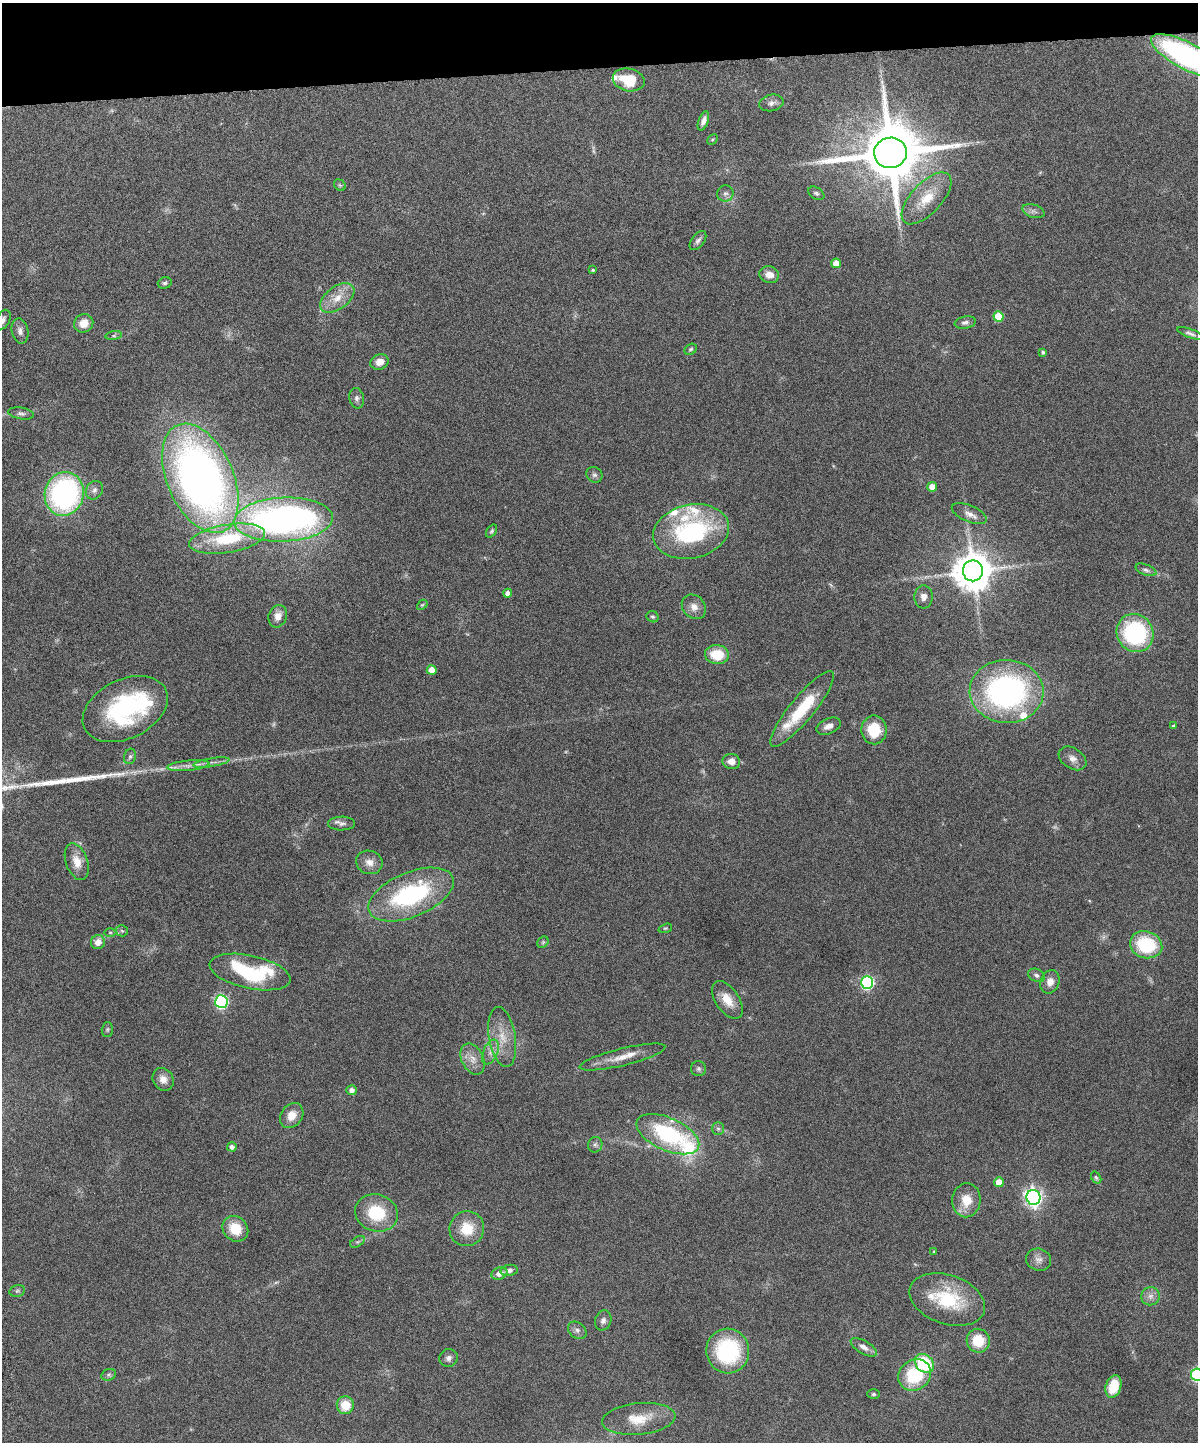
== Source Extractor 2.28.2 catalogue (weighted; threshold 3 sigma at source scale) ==
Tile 3 of 4 x 3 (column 3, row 1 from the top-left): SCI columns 2454-3649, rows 3042-4481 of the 4909 x 4747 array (HDU 1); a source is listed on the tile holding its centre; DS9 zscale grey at full resolution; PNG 1200 x 1444 px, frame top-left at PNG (2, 3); each listed source drawn as its Kron ellipse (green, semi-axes under 4 px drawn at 4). Shown black and unused: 5% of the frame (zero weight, under 6 of 12 exposures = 3% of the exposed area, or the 3 px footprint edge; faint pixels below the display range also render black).
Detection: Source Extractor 2.28.2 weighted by HDU 2 'WHT'; one run over the whole footprint, this tile lists its part. Background 0.0912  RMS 0.0045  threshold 0.0184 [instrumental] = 3 sigma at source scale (4.09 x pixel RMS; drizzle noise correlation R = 1.36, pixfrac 0.8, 0.05/0.05 arcsec/px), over >= 5 px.
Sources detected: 134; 5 too faint to see at this stretch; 1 inside a brighter object's white glare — neither listed nor drawn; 9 inside a brighter listed object's ellipse — not listed separately; the other 119 listed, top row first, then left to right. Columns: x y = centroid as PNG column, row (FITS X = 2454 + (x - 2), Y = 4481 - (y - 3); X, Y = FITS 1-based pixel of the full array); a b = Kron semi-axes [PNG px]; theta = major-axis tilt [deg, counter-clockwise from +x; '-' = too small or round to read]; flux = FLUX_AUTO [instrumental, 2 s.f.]
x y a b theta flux
1187 56 39 13 -27 110
629 80 16 11 -12 11
771 103 12 8 12 2.1
703 121 10 5 70 1.9
712 139 6 3 45 0.46
891 153 16 15 - 3900
340 185 6 5 - 0.66
725 193 8 8 - 1.6
816 193 9 5 -31 1
926 198 32 15 47 11
1033 211 11 6 -18 1.6
698 241 11 6 53 1.4
836 263 5 5 - 4.9
593 270 4 3 - 0.52
769 275 10 8 -18 3.6
165 283 7 5 18 0.93
337 298 19 11 37 6.4
998 316 5 5 - 13
3 320 11 6 61 1.9
965 322 10 6 9 1.5
84 323 10 9 - 4.7
20 331 13 8 -79 2
1190 333 13 4 -20 1.4
114 336 8 4 8 0.78
691 349 6 5 - 0.68
1043 352 4 3 - 0.86
379 362 9 7 22 3.6
357 398 10 7 -79 1.4
21 413 13 6 -10 1.4
594 475 8 7 - 1.3
200 478 58 33 -66 270
932 487 5 5 - 4
94 490 10 8 56 1.8
64 494 22 19 75 85
969 514 19 8 -23 3.1
283 519 49 22 3 180
492 531 7 4 53 0.7
691 531 38 27 12 51
227 539 38 14 9 25
1146 570 11 5 -21 1.2
973 571 10 10 - 1200
508 593 4 4 - 2.3
924 597 11 9 86 2.3
422 605 6 4 42 0.55
694 607 13 11 -46 3.2
278 616 11 9 69 3.3
653 617 6 5 - 0.78
1135 633 19 18 - 48
717 655 12 9 -5 12
432 670 5 5 - 5.5
1007 691 37 31 -2 100
125 709 45 29 26 55
802 709 48 12 51 22
829 726 13 7 22 2.9
1173 726 4 3 - 0.62
874 730 14 12 -89 13
130 756 8 6 73 1.1
1072 758 15 10 -33 3
211 762 18 3 9 2.1
731 762 9 7 -11 3.4
188 766 21 5 5 3
342 823 13 7 0 1.8
77 862 19 11 -71 5.5
369 862 13 11 -20 3.4
411 895 45 22 22 52
665 928 7 4 18 0.5
122 931 6 5 - 0.74
110 932 6 4 -1 0.68
98 942 7 7 - 3.3
543 942 6 5 - 0.69
1146 945 16 13 -17 24
250 972 41 16 -12 38
1036 975 9 6 -25 1.4
867 982 6 6 - 69
1050 982 12 9 69 3.5
727 1000 21 11 -56 6.6
221 1001 6 6 - 71
107 1029 7 5 88 0.75
502 1037 30 13 -80 9.2
490 1052 13 7 67 2.7
622 1057 44 8 14 6.7
473 1059 16 11 -64 4.3
699 1069 7 7 - 1
163 1079 12 10 -56 3.3
352 1090 5 5 - 2
292 1115 13 10 54 4.7
718 1129 6 5 - 0.89
668 1134 34 16 -24 43
595 1145 8 7 - 1.3
232 1147 4 4 - 1.7
1096 1178 6 4 -57 0.72
999 1182 5 5 - 6.2
1033 1197 7 7 - 170
966 1200 17 14 86 7.8
376 1213 22 18 -17 18
235 1229 14 12 -42 9.5
467 1229 17 17 - 10
357 1242 8 4 31 0.93
934 1251 4 3 - 0.36
1038 1260 13 11 -19 2.7
509 1270 9 5 11 1.7
499 1273 8 6 19 2.9
17 1291 8 5 14 0.89
1150 1296 9 9 - 2.3
947 1299 39 24 -19 23
603 1320 10 8 71 1.8
577 1330 10 7 -37 1.6
978 1341 12 11 - 11
864 1347 14 6 -31 2.5
728 1351 22 21 - 38
448 1358 9 9 - 1.7
924 1363 10 8 -43 23
109 1375 7 5 20 0.96
915 1375 17 15 37 22
1197 1375 6 6 - 48
1113 1386 11 7 73 12
874 1394 6 4 1 0.7
345 1405 9 8 - 8.1
639 1419 37 15 5 11
Isophote crosses this tile's border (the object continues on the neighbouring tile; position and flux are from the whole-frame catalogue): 3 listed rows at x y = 1187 56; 3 320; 1197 1375